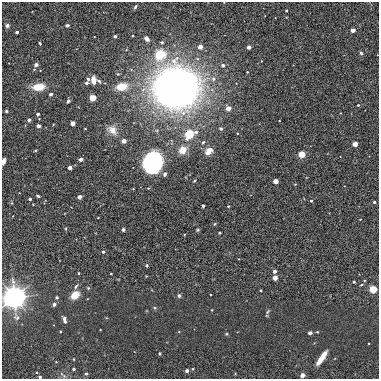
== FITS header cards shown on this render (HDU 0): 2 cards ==
NAXIS1  =                  377
NAXIS2  =                  377

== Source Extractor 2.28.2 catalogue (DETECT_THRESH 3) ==
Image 377 x 377 px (HDU 0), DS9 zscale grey, 1 PNG px = 1 image px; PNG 381 x 381 px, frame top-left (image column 1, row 377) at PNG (2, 2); no overlay
Background 9.97e-04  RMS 0.0095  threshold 0.0285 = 3 sigma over >= 5 px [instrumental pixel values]
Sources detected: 100; all 100 listed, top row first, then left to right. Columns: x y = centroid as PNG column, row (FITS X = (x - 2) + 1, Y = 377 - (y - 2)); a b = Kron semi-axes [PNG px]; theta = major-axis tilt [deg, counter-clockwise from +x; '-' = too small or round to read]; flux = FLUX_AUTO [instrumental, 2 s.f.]
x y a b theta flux
135 7 5 4 - 1.1
286 10 3 2 - 0.67
7 25 4 4 - 1.9
67 25 4 3 - 1.5
353 30 3 3 - 8.7
17 32 3 3 - 2.3
115 36 3 3 - 1.8
147 39 7 5 -42 2.3
162 42 4 4 - 1.3
40 43 3 3 - 0.58
200 47 3 3 - 8.1
249 47 3 3 - 4.5
361 53 4 4 - 0.95
160 55 16 15 - 16
36 65 4 3 - 2.3
223 65 3 3 - 2.4
247 72 3 2 - 0.41
118 74 5 4 - 0.74
88 79 5 4 - 1.3
213 79 6 6 - 2.2
94 80 7 4 -83 6.3
99 81 6 4 -43 1.2
86 83 5 4 - 1.2
38 87 10 6 5 13
122 87 11 8 8 12
176 88 29 26 -6 480
51 94 4 3 - 1.6
93 98 5 5 - 6.8
68 101 5 4 - 1.1
358 105 3 3 - 0.78
228 108 4 4 - 8.9
6 111 3 3 - 0.79
38 114 3 3 - 1.9
29 120 3 3 - 1.6
73 123 4 4 - 2.5
38 126 4 3 - 2.1
221 128 4 4 - 1.6
112 130 16 10 -37 5.7
196 132 5 4 - 1.9
237 133 3 3 - 0.43
189 134 4 4 - 91
124 141 4 3 - 7.3
203 142 5 3 - 0.82
355 144 4 3 - 14
35 150 3 2 - 0.58
182 150 6 5 - 9.4
208 151 8 6 54 6.5
301 154 4 4 - 37
81 159 3 3 - 4.4
3 161 5 3 - 3.6
153 162 13 12 - 110
70 167 3 3 - 4.7
165 174 5 4 - 1.6
194 181 3 2 - 0.58
275 181 4 3 - 11
38 196 4 3 - 0.93
79 197 4 3 - 5.4
30 199 3 3 - 1.9
311 201 3 3 - 1.3
374 202 3 3 - 1.4
11 203 4 3 - 0.64
203 206 3 3 - 1.6
228 206 3 3 - 0.62
360 219 2 2 - 0.41
123 230 3 3 - 1.5
198 230 4 3 - 0.77
219 233 3 3 - 0.98
103 252 3 3 - 1.4
147 265 5 3 - 0.67
274 271 3 3 - 3.9
78 273 4 2 - 0.49
111 274 2 2 - 0.57
275 278 3 3 - 10
354 282 3 3 - 0.62
76 286 6 4 67 1.1
88 288 4 4 - 0.61
373 289 4 4 - 52
261 290 2 2 - 0.49
75 295 7 5 43 11
179 296 5 4 - 1.3
14 297 8 8 - 430
57 297 4 4 - 0.9
54 304 3 3 - 3.1
155 308 5 4 - 0.86
212 310 2 2 - 0.49
267 312 7 3 71 0.82
16 317 13 8 -67 3.6
64 319 7 3 -75 2.3
317 332 5 3 - 0.48
310 333 4 3 - 1.6
226 334 4 4 - 0.7
160 353 4 3 - 0.68
322 358 14 4 55 8.4
74 369 3 3 - 0.78
193 369 4 3 - 0.64
187 371 3 3 - 3
86 374 4 4 - 1.1
63 375 11 3 -40 1.1
302 375 3 3 - 6.2
40 377 3 3 - 1.4
At the frame edge (FLAGS 8, measured only in part): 3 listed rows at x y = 3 161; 14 297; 40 377